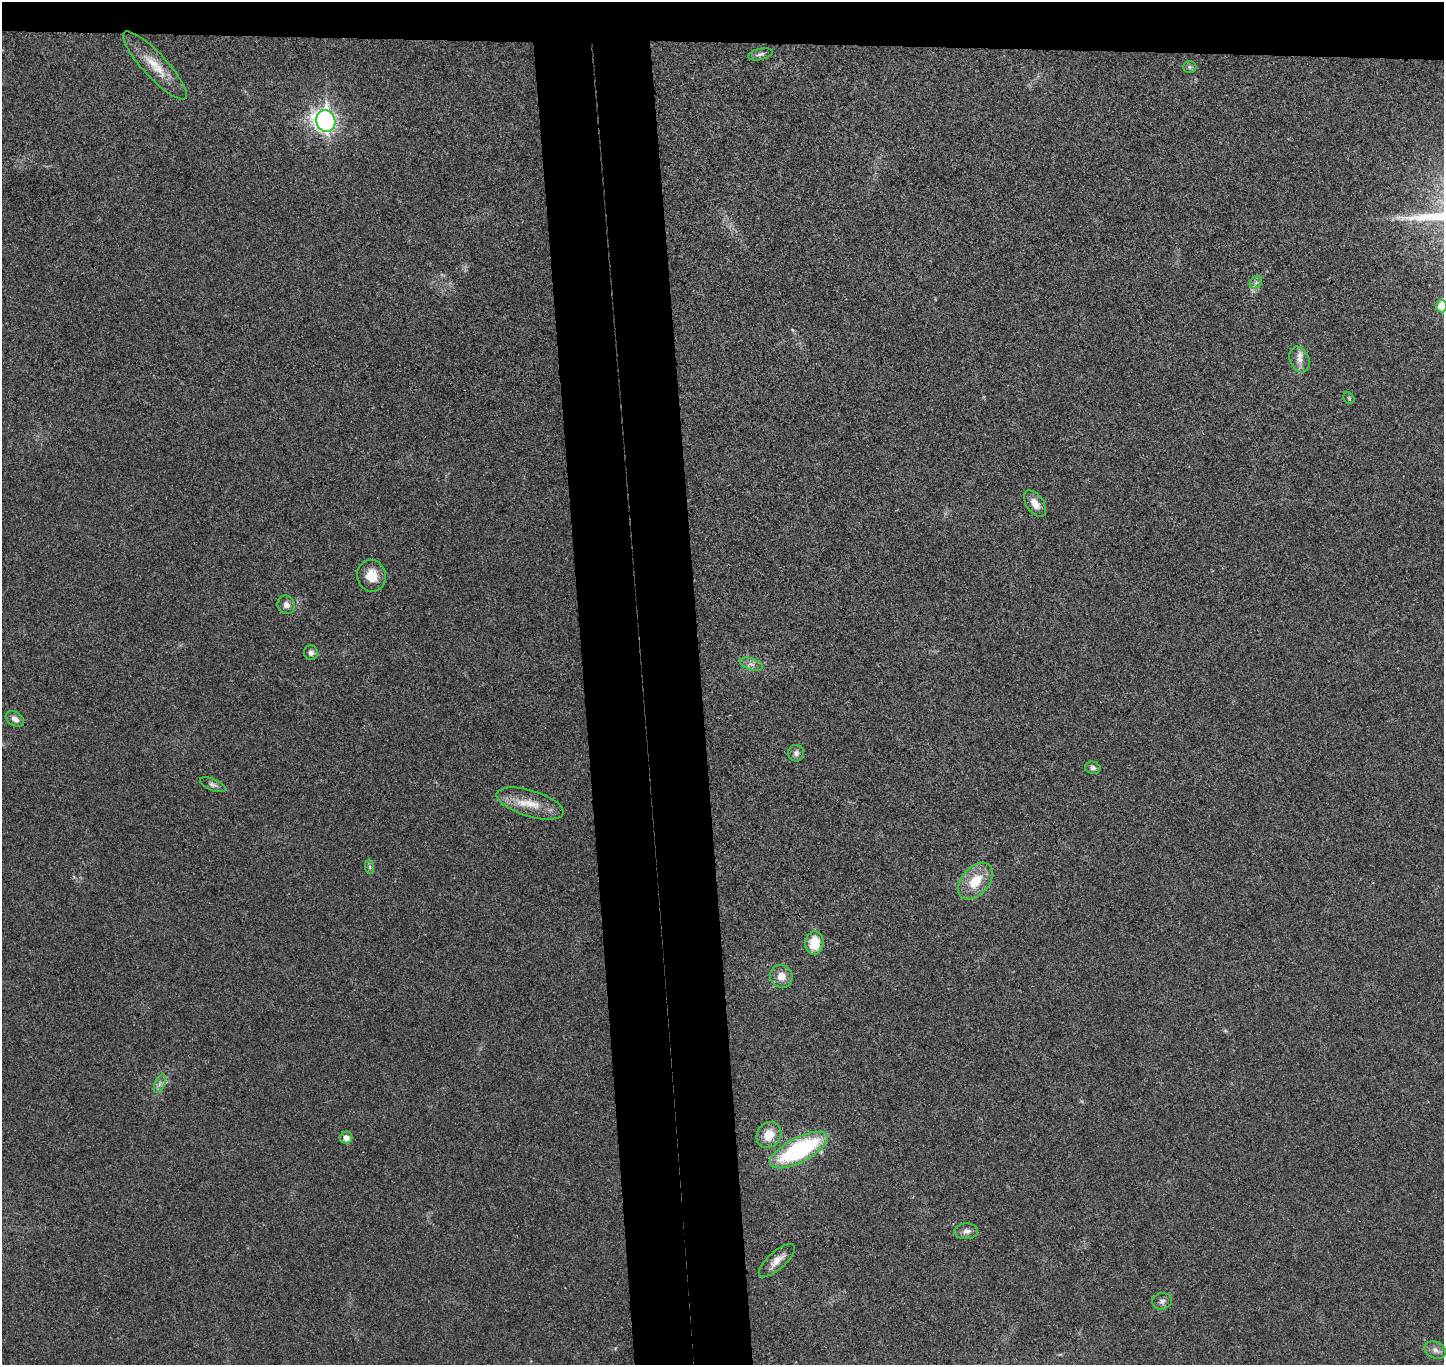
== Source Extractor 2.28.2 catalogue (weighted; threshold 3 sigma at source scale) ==
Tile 2 of 3 x 3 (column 2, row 1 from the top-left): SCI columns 1497-2938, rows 2859-4221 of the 4436 x 4365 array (HDU 1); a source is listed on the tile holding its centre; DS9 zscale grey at full resolution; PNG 1446 x 1367 px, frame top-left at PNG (2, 2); each listed source drawn as its Kron ellipse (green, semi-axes under 4 px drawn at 4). Shown black and unused: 11% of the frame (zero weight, under 3 of 4 exposures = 6% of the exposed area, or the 3 px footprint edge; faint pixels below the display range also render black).
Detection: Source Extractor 2.28.2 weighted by HDU 2 'WHT'; one run over the whole footprint, this tile lists its part. Background 0.0268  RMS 0.006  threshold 0.0269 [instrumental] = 3 sigma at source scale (4.5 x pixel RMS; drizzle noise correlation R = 1.50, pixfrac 1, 0.05/0.05 arcsec/px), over >= 5 px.
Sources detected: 31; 1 too faint to see at this stretch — neither listed nor drawn; the other 30 listed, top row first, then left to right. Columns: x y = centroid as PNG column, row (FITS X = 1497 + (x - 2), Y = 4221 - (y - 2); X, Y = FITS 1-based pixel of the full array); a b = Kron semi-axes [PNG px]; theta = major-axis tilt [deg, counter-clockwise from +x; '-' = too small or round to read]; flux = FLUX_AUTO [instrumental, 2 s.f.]
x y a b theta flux
760 54 12 5 13 1.9
155 65 45 12 -47 15
1190 67 7 6 - 1.2
326 121 11 9 -71 260
1256 282 7 5 45 1.6
1442 306 6 5 - 16
1300 359 13 9 -67 4.7
1349 398 6 5 - 0.88
1035 504 15 8 -55 6.2
372 576 16 14 -79 11
286 605 9 8 - 3.6
311 653 7 7 - 2.5
751 664 12 5 -18 2.7
15 719 10 6 -35 3.3
796 753 8 8 - 2.5
1093 768 8 6 -12 2
213 785 13 6 -22 2.1
530 804 35 13 -17 14
370 867 7 4 -89 1.3
975 881 21 13 49 16
814 943 11 9 84 14
781 976 12 11 - 6
160 1084 10 5 67 2.1
769 1135 13 11 50 9.5
346 1138 6 6 - 3.7
799 1150 32 12 28 80
966 1231 12 8 4 3
777 1261 23 8 42 6.3
1162 1301 10 8 13 2.3
1435 1350 11 8 -25 3
Isophote crosses this tile's border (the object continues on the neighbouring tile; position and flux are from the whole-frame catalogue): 1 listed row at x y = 1442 306